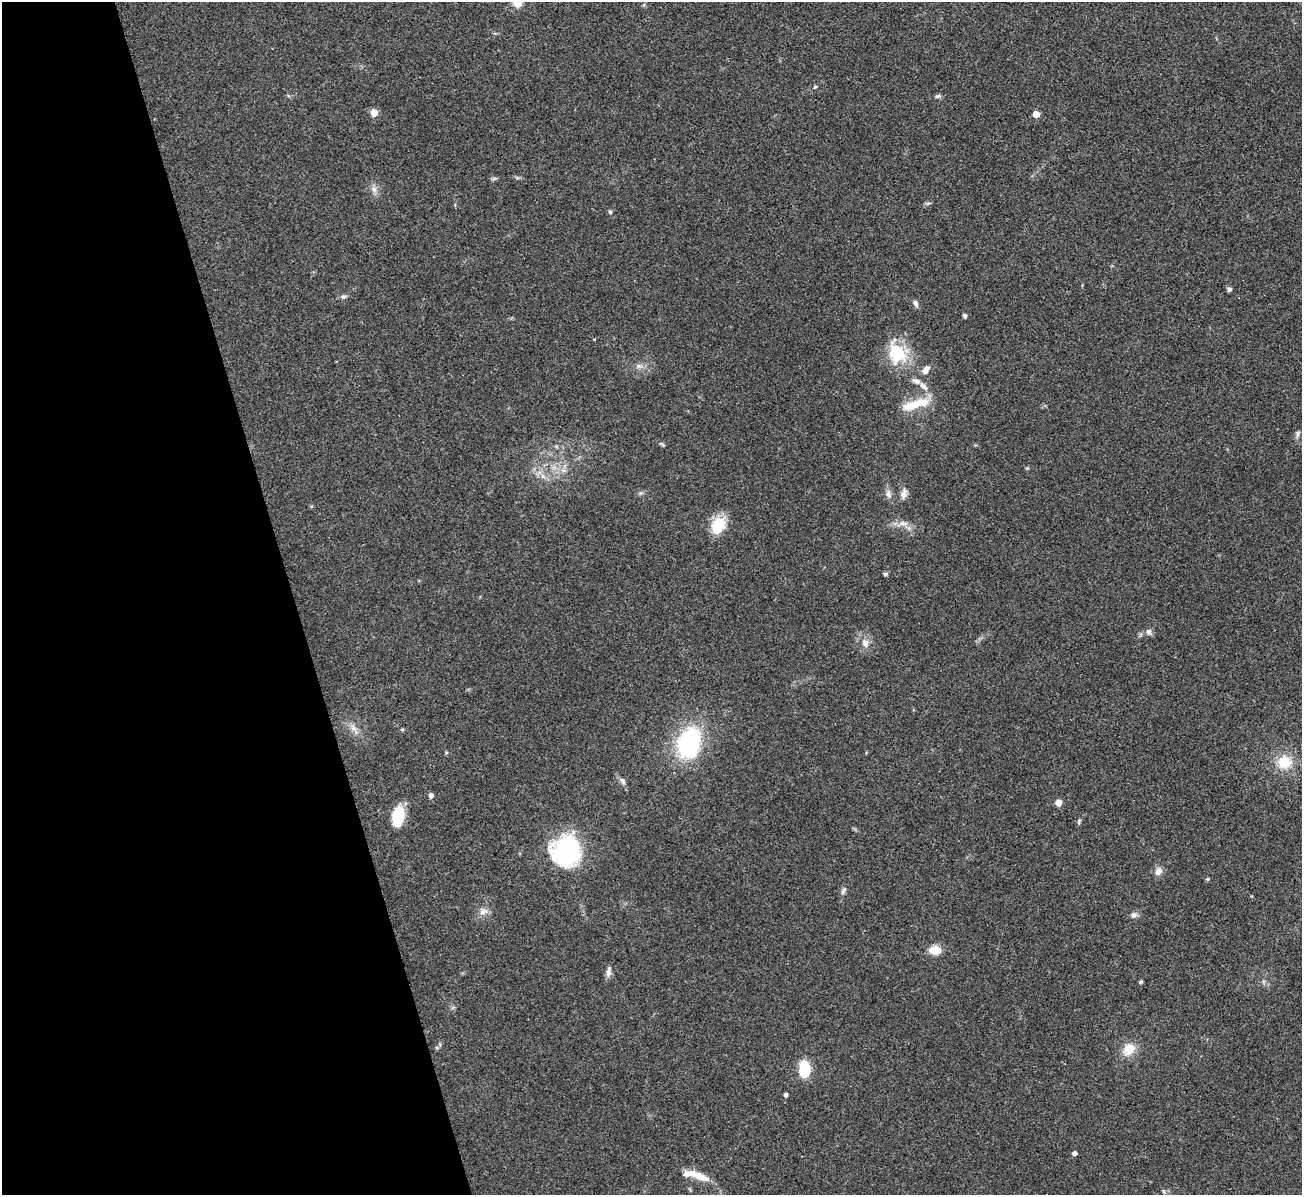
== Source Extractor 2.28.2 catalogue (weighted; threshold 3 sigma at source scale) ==
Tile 5 of 4 x 4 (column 1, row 2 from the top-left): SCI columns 1-1300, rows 2530-3722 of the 5199 x 5182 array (HDU 1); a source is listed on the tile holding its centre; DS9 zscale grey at full resolution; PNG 1304 x 1197 px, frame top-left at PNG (2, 2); no overlay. Shown black and unused: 22% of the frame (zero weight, under 3 of 4 exposures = <1% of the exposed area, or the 3 px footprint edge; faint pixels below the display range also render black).
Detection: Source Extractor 2.28.2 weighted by HDU 2 'WHT'; one run over the whole footprint, this tile lists its part. Background 0.0812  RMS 0.0058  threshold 0.0263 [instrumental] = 3 sigma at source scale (4.5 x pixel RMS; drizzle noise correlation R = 1.50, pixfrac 1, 0.05/0.05 arcsec/px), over >= 5 px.
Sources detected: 56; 1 inside a brighter object's white glare — not listed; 3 inside a brighter listed object's ellipse — not listed separately; the other 52 listed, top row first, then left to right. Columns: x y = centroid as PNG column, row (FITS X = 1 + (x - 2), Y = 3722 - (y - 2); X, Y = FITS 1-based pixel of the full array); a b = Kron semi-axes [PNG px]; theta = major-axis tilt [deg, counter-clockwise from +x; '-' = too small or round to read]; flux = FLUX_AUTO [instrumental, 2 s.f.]
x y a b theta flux
518 2 6 6 - 14
815 87 5 4 - 0.81
938 96 8 5 11 1.3
374 112 5 5 - 13
1036 114 5 5 - 8.1
494 178 7 4 19 0.96
374 189 9 7 -74 2.7
928 203 7 4 18 1
610 212 6 4 -74 0.91
1229 289 6 6 - 1.4
343 297 10 6 13 1.7
915 303 9 5 -69 2.1
965 315 4 4 - 1.7
896 353 29 20 -70 26
639 366 10 6 -2 2.5
926 370 13 7 51 3.3
923 386 15 7 -46 3.8
915 404 26 14 14 13
1298 434 9 6 79 1.6
661 444 9 4 -22 0.92
563 470 7 4 -18 1.6
543 476 7 4 -71 1.6
888 494 12 8 -77 3
903 494 15 8 73 3.2
903 523 15 6 -4 3.8
718 526 19 14 58 17
885 574 6 5 - 0.94
1148 632 8 8 - 2
865 643 10 9 - 4.3
354 729 17 7 -54 4.1
688 743 29 21 72 70
1284 762 15 14 - 14
622 781 12 6 -48 2
431 795 5 5 - 2.3
1058 803 5 5 - 8.2
398 816 24 13 82 15
1079 821 8 4 79 1
566 851 28 26 73 76
1158 871 12 9 62 3.5
1207 879 5 4 - 0.88
843 891 11 5 64 1.8
483 911 11 10 - 4.1
1134 915 9 7 18 2.1
935 950 10 8 0 10
608 972 14 6 83 2.8
1141 982 4 3 - 0.96
437 1047 6 4 -1 0.84
1129 1049 17 14 49 9.5
804 1069 14 9 90 22
785 1095 4 4 - 1.8
1074 1153 4 4 - 2.1
698 1176 31 8 -21 9.7
Isophote crosses this tile's border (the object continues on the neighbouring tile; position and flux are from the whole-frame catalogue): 1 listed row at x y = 518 2